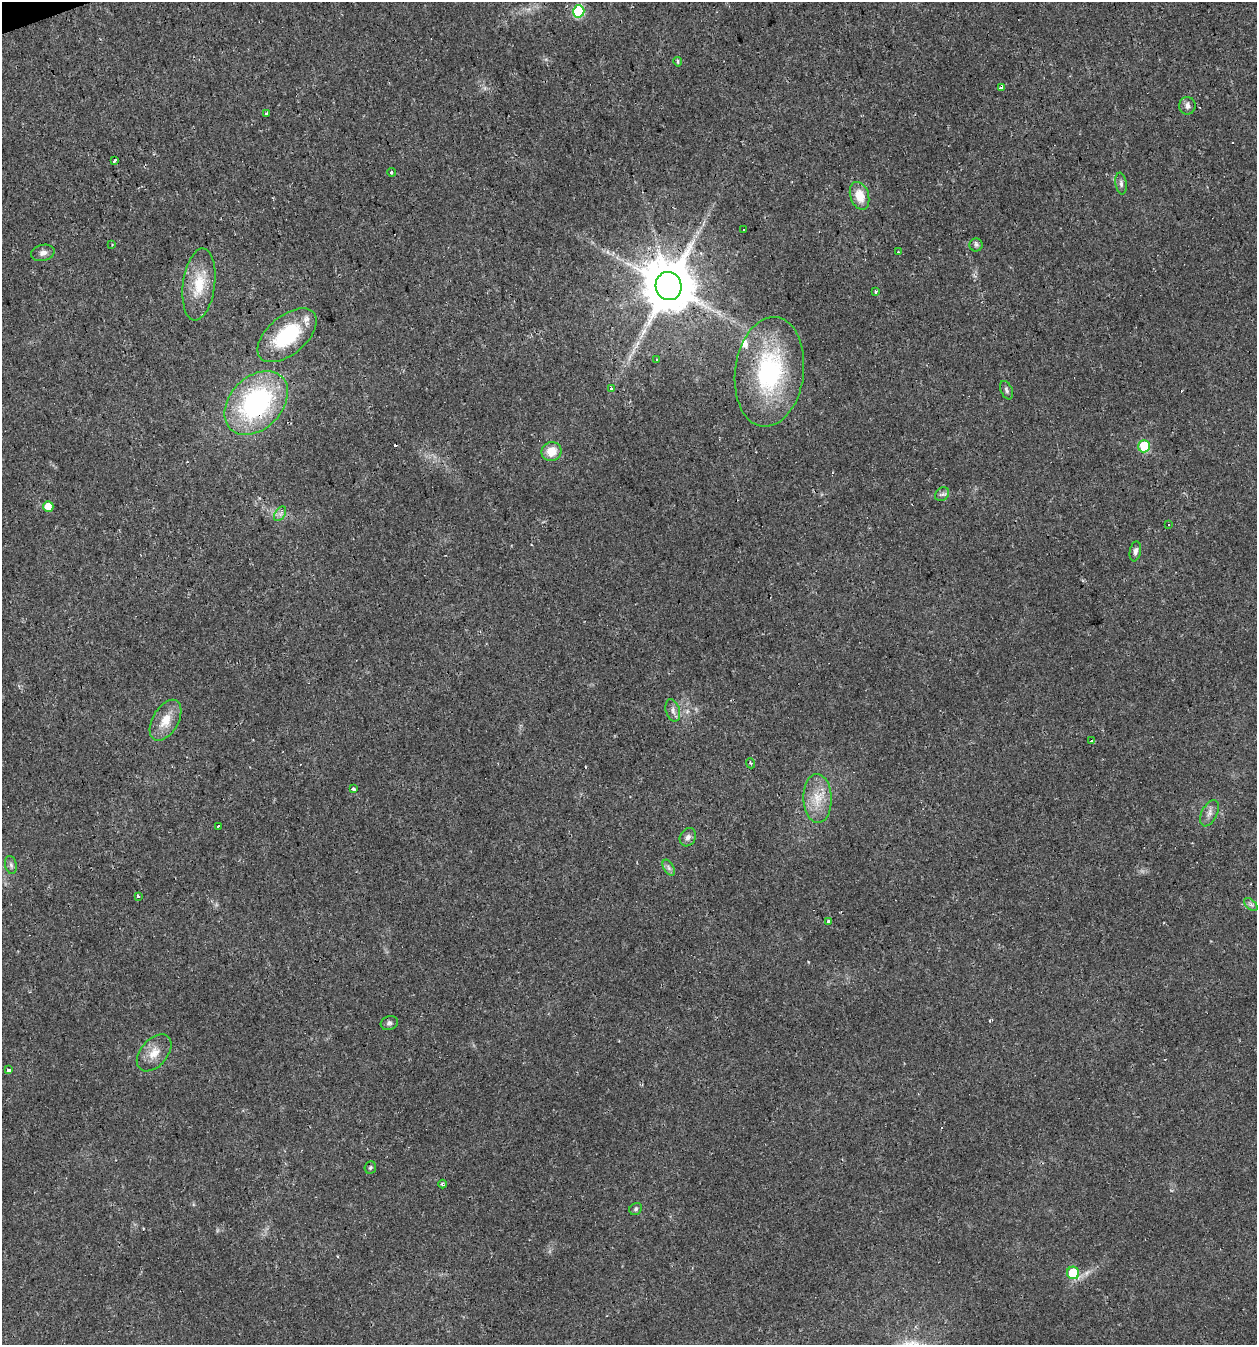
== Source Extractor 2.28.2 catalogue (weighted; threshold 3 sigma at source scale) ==
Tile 11 of 4 x 4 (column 3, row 3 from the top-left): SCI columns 2571-3825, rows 1344-2686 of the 5194 x 5371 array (HDU 1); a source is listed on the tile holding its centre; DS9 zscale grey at full resolution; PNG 1259 x 1347 px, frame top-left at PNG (2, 2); each listed source drawn as its Kron ellipse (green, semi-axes under 4 px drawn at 4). Shown black and unused: <1% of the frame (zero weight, under 2 of 3 exposures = <1% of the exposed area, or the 3 px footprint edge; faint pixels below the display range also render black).
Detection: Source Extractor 2.28.2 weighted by HDU 2 'WHT'; one run over the whole footprint, this tile lists its part. Background 0.0241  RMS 0.0031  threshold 0.0139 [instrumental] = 3 sigma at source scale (4.5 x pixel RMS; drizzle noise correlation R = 1.50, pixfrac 1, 0.0396/0.0396 arcsec/px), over >= 5 px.
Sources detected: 58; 5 cosmic-ray / hot-pixel residue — neither listed nor drawn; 2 inside a brighter listed object's ellipse — not listed separately; the other 51 listed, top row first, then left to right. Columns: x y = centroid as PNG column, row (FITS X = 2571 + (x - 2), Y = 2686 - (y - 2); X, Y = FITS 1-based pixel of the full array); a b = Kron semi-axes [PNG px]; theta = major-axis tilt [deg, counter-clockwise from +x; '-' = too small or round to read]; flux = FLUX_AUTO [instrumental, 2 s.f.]
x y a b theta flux
579 11 6 5 - 28
678 62 5 4 - 0.52
1002 87 3 3 - 7.6
1187 106 9 8 - 1.4
266 114 4 3 - 2
115 161 3 3 - 3
391 172 4 4 - 0.41
1121 184 11 5 -81 1
860 196 14 9 -72 5.3
744 230 3 3 - 0.78
112 244 3 2 - 0.23
976 245 6 6 - 0.77
898 252 3 3 - 0.35
43 253 12 8 14 1.5
199 284 36 16 82 10
669 286 14 13 - 2000
876 292 4 3 - 3.4
287 335 35 19 40 21
657 359 3 2 - 0.44
769 372 55 34 83 43
611 389 3 3 - 2.1
1007 390 10 5 -65 0.86
256 403 37 26 46 51
1144 446 6 6 - 18
551 451 10 9 - 5.1
942 494 7 6 - 0.92
48 506 5 5 - 4.8
280 514 8 5 56 1
1169 524 3 2 - 0.38
1135 551 10 5 80 1.1
673 710 12 7 -74 1.4
166 720 22 12 60 5.6
1092 741 3 3 - 2.8
750 763 5 3 - 0.37
353 789 3 3 - 2.1
817 798 24 14 -88 7
1209 813 14 7 63 1.9
218 826 3 2 - 1.7
688 837 9 7 61 1.3
11 865 9 5 -79 0.82
669 868 9 5 -60 0.88
138 896 3 3 - 0.48
1251 904 8 5 -44 0.77
829 921 3 3 - 2.2
389 1023 9 7 19 0.98
154 1053 21 13 49 4.6
8 1070 4 3 - 12
370 1167 6 5 - 0.51
442 1184 4 4 - 0.61
636 1209 7 5 38 0.65
1073 1273 6 6 - 14
Overlapping masked pixels (flux is a lower limit): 3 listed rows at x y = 1002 87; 669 286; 256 403